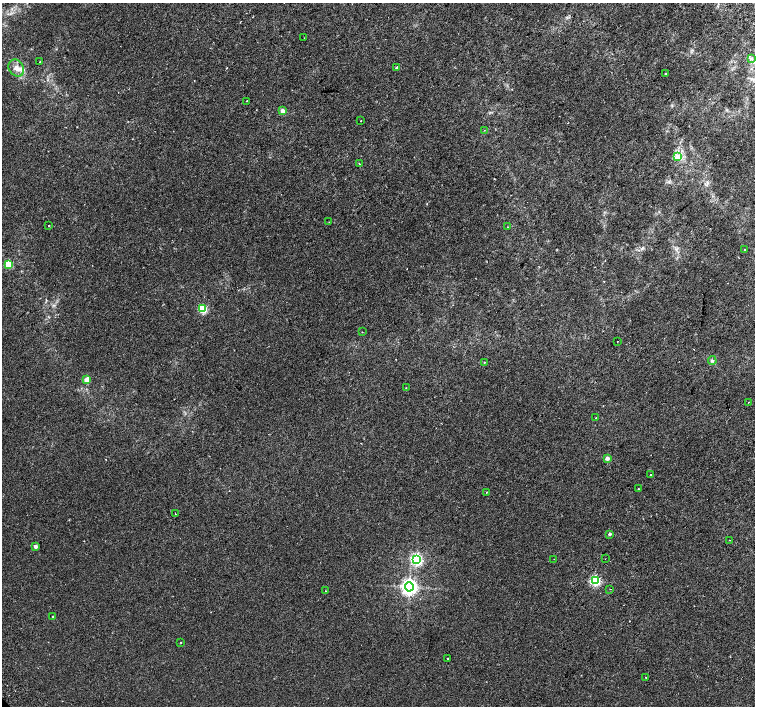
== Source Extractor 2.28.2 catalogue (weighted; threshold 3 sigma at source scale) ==
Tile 10 of 4 x 4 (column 2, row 3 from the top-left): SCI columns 1550-3054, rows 1606-3012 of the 6117 x 6089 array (HDU 1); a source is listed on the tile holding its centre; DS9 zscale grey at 2 x 2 block average (1 PNG px = mean of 2 x 2 image px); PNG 757 x 708 px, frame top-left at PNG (2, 3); each listed source drawn as its Kron ellipse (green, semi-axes under 4 px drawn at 4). Shown black and unused: <1% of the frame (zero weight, under 2 of 3 exposures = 3% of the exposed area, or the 3 px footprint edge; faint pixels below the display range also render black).
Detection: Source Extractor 2.28.2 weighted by HDU 2 'WHT'; one run over the whole footprint, this tile lists its part. Background 0.00197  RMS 0.0023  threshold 0.0104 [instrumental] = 3 sigma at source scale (4.5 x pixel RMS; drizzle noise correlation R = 1.50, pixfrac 1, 0.0396/0.0396 arcsec/px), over >= 5 px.
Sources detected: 48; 2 cosmic-ray / hot-pixel residue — neither listed nor drawn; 1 inside a brighter listed object's ellipse — not listed separately; the other 45 listed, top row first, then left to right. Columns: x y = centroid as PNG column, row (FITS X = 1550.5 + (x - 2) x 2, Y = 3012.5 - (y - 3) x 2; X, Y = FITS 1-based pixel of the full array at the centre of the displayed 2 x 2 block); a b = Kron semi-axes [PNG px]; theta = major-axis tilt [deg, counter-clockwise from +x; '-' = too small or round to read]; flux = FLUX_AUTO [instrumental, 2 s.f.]
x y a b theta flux
304 38 2 2 - 0.31
751 59 4 2 - 0.53
39 62 2 2 - 0.19
397 67 2 2 - 0.98
16 68 9 7 -54 3.1
666 73 2 2 - 0.3
247 101 2 2 - 0.38
282 111 3 2 - 5
361 121 2 2 - 1.2
484 130 2 2 - 0.19
677 157 4 2 - 0.91
359 164 2 2 - 0.24
329 222 2 2 - 0.29
49 226 2 2 - 0.78
508 227 2 2 - 0.31
745 249 2 2 - 0.85
9 264 3 3 - 22
203 309 3 3 - 33
362 332 2 2 - 0.32
617 341 2 2 - 0.54
712 361 4 4 - 0.97
484 362 2 2 - 0.28
87 379 3 2 - 8.3
406 388 2 2 - 0.39
749 402 2 2 - 0.36
596 418 2 2 - 0.97
607 458 2 2 - 3.5
650 475 2 2 - 1.7
638 488 2 2 - 0.68
486 492 2 2 - 0.26
175 514 2 2 - 0.22
610 534 2 2 - 1.3
730 540 2 2 - 0.22
35 546 2 2 - 3.1
416 559 4 3 - 94
554 559 2 2 - 0.23
605 559 2 2 - 0.2
595 581 3 3 - 64
409 587 4 4 - 230
610 589 2 2 - 0.33
326 591 2 2 - 0.59
52 616 2 2 - 0.21
181 643 2 2 - 0.38
448 658 2 2 - 0.46
645 677 2 2 - 0.18
Diffuse or blended objects may show on this block-average render without a row.